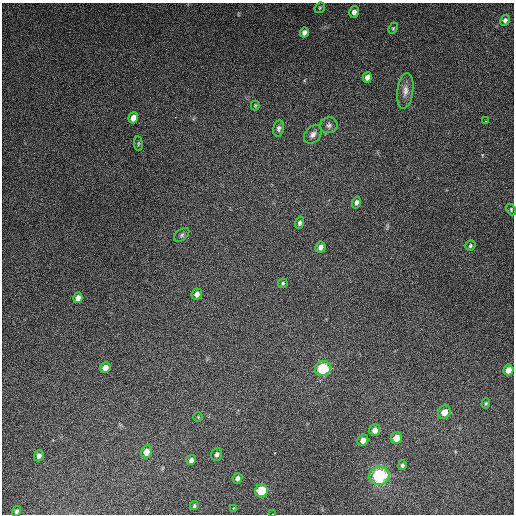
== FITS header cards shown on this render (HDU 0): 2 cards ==
NAXIS1  =                  512
NAXIS2  =                  512

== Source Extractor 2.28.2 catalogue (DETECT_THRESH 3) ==
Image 512 x 512 px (HDU 0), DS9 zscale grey, 1 PNG px = 1 image px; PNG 516 x 516 px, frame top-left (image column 1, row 512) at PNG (2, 3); each listed source drawn as its Kron ellipse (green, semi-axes under 4 px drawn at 4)
Background 4980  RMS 310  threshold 935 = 3 sigma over >= 5 px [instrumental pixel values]
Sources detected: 44; all 44 listed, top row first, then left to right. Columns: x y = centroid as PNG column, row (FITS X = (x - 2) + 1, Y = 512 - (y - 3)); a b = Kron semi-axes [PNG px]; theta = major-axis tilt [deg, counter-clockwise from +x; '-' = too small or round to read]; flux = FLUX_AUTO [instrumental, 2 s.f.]
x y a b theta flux
320 8 6 4 46 2.2e+04
354 12 6 5 - 9.4e+04
505 20 5 4 - 5.2e+04
393 28 6 4 67 2.6e+04
304 32 5 4 - 7.7e+04
367 77 5 4 - 1.2e+05
405 91 18 8 83 1.5e+05
255 105 5 4 - 2.1e+04
133 118 5 4 - 1.5e+05
485 121 2 2 - 1.5e+04
329 125 9 8 - 7.3e+04
279 128 8 5 79 5.4e+04
313 134 10 7 50 1.0e+05
138 144 7 3 -83 2.7e+04
356 202 6 4 76 5.7e+04
511 209 6 4 -66 2.5e+04
299 223 6 4 71 5.1e+04
182 235 9 5 38 4.3e+04
470 246 5 4 - 3.7e+04
320 247 6 5 - 8.4e+04
283 283 5 4 - 3.1e+04
197 294 6 5 - 8.7e+04
78 298 5 4 - 1.1e+05
105 368 5 5 - 1.5e+05
323 369 8 7 - 1.1e+06
508 370 5 5 - 1.6e+05
486 403 5 4 - 2.6e+04
444 412 7 6 - 2.0e+05
198 417 5 5 - 2.2e+04
375 430 6 5 - 1.3e+05
396 438 6 5 - 2.3e+05
363 440 6 5 - 1.3e+05
146 452 6 5 - 1.8e+05
217 454 6 5 - 5.4e+04
39 456 6 4 73 6.8e+04
191 460 5 4 - 7.0e+04
402 465 5 4 - 4.0e+04
380 476 10 9 - 1.6e+06
238 478 5 4 - 6.2e+04
261 491 7 6 - 6.9e+05
194 506 4 3 - 2.8e+04
234 508 3 2 - 3.7e+04
16 511 5 4 - 4.5e+04
272 514 2 2 - 1.4e+04
At the frame edge (FLAGS 8, measured only in part): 1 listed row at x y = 272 514